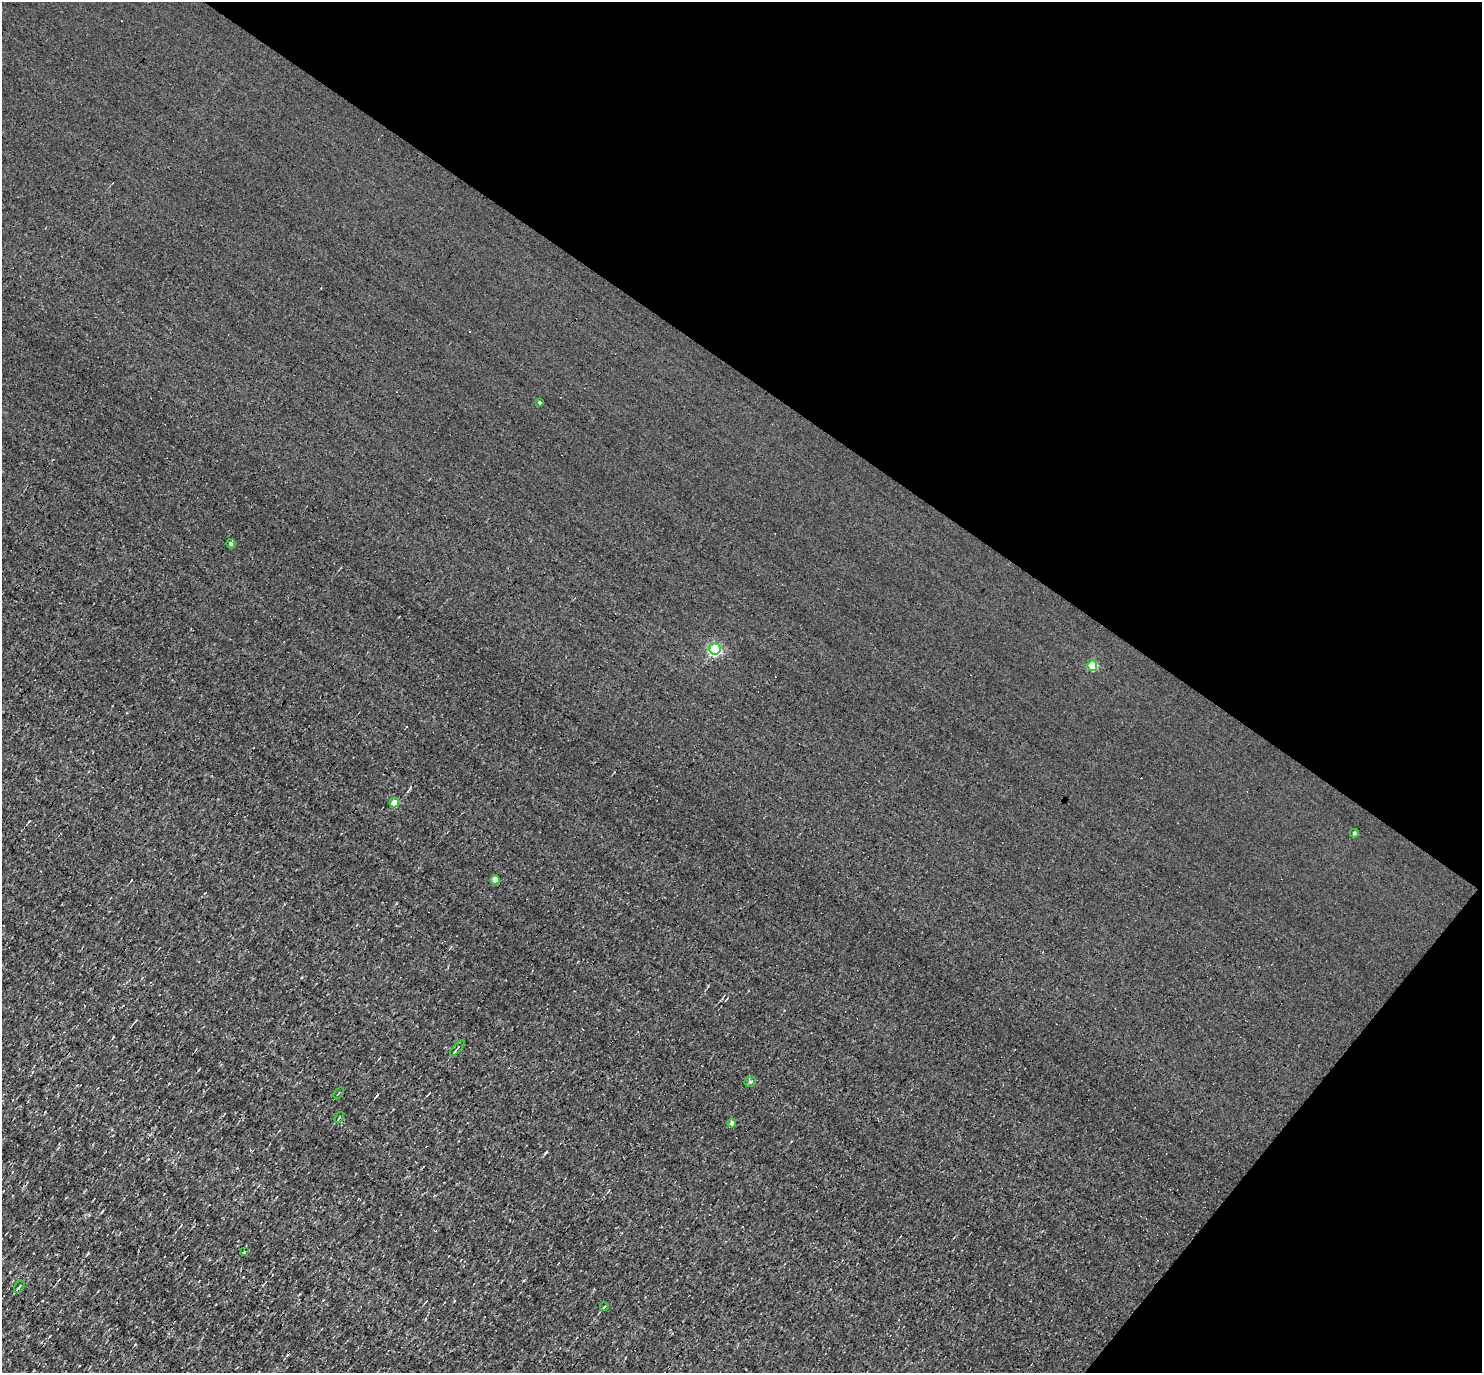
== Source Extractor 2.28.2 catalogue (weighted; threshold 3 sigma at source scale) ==
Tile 8 of 4 x 4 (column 4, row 2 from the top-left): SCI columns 4441-5920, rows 2891-4261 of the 5920 x 5922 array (HDU 1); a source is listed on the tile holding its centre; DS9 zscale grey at full resolution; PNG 1484 x 1375 px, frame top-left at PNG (2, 2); each listed source drawn as its Kron ellipse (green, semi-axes under 4 px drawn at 4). Shown black and unused: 33% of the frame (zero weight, under 3 of 4 exposures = <1% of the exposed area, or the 3 px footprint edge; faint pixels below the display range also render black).
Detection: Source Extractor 2.28.2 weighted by HDU 2 'WHT'; one run over the whole footprint, this tile lists its part. Background 0.00285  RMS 0.048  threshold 0.216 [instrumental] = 3 sigma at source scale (4.5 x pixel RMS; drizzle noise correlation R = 1.50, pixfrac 1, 0.05/0.05 arcsec/px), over >= 5 px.
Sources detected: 17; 2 cosmic-ray / hot-pixel residue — neither listed nor drawn; the other 15 listed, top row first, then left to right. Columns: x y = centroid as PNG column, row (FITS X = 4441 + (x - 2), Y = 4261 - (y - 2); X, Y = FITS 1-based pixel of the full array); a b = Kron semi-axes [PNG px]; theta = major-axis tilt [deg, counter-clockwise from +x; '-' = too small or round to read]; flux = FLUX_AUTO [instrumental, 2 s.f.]
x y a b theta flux
539 402 3 3 - 4.4
231 544 5 4 - 10
715 649 5 5 - 570
1092 666 5 5 - 160
394 803 5 4 - 76
1354 833 4 4 - 6.7
495 880 4 4 - 55
457 1048 10 3 50 8.3
750 1082 6 5 - 8.6
338 1093 6 2 48 5.7
339 1117 6 2 56 4.4
732 1123 4 4 - 16
244 1252 4 3 - 16
19 1287 7 3 55 6.6
604 1307 4 3 - 6.2